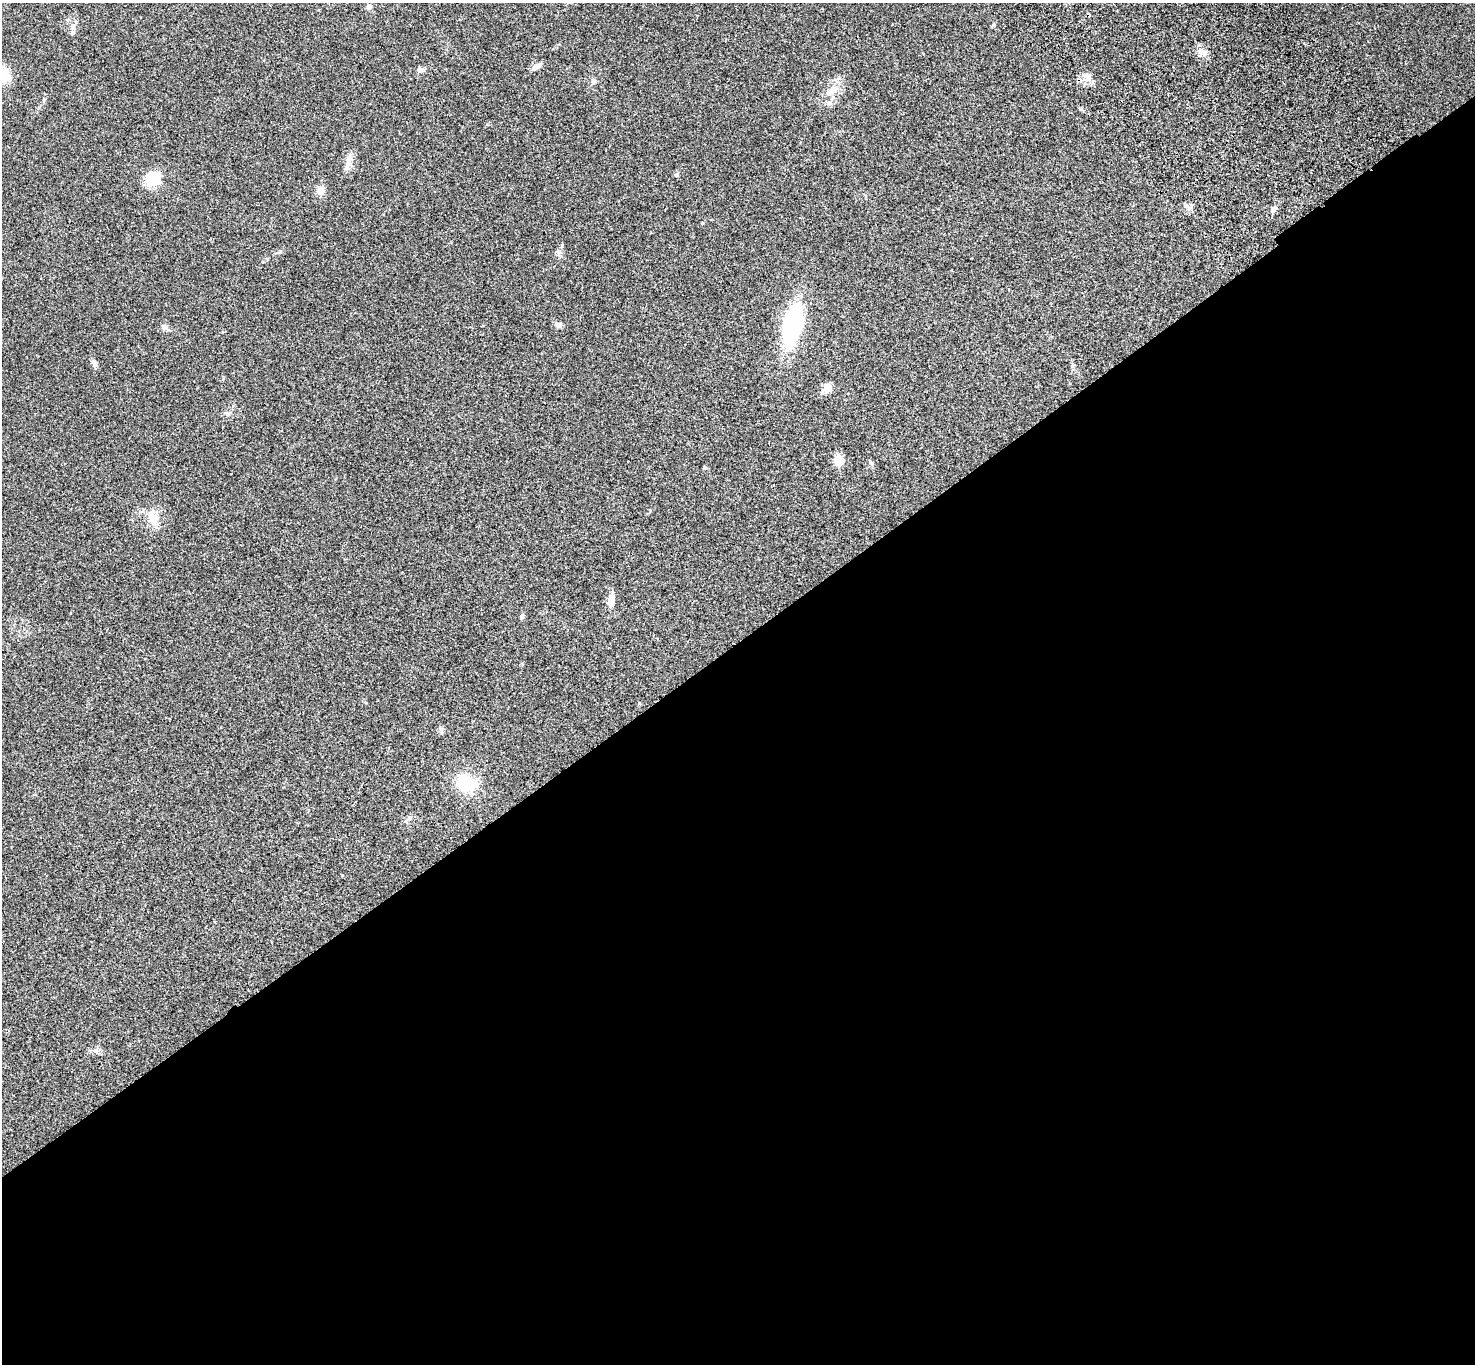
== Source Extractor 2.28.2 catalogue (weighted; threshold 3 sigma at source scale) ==
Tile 15 of 4 x 4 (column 3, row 4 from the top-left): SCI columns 3050-4522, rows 381-1742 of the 6096 x 6070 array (HDU 1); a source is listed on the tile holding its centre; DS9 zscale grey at full resolution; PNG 1477 x 1366 px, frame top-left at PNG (2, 3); no overlay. Shown black and unused: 53% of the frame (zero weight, under 3 of 4 exposures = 6% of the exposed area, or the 3 px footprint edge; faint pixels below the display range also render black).
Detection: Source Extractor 2.28.2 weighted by HDU 2 'WHT'; one run over the whole footprint, this tile lists its part. Background 0.0448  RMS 0.0054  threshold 0.0245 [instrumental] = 3 sigma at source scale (4.5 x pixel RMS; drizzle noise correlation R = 1.50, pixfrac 1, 0.05/0.05 arcsec/px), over >= 5 px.
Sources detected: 28; all 28 listed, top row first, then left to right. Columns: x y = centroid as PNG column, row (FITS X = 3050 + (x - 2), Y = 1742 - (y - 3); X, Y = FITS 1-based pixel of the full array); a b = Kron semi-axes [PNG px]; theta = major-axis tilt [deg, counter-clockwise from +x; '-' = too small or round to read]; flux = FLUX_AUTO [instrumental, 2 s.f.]
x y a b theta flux
369 7 7 6 - 1.7
993 25 7 4 46 0.64
72 33 6 4 47 0.82
1202 52 10 9 - 3.3
537 67 13 5 34 3
421 70 9 6 10 1.8
2 75 15 14 - 13
1087 78 13 8 -56 3.6
593 81 7 6 - 1.3
833 90 17 9 31 6.3
348 162 25 7 77 3.9
677 174 6 4 71 0.67
152 179 15 13 24 13
321 191 10 9 - 4.1
1274 209 10 6 49 2.2
558 325 8 6 0 2
792 325 36 15 77 76
165 327 8 7 - 1.6
94 364 11 6 -69 1.6
827 388 13 10 43 3.3
839 460 11 9 -80 7.3
705 468 5 4 - 0.66
152 518 21 11 -72 7.4
611 600 15 8 79 4.5
522 617 6 5 - 1.1
441 730 8 5 -46 1.1
466 784 17 14 -19 24
409 818 12 4 41 1.2
Isophote crosses this tile's border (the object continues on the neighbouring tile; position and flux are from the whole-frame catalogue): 1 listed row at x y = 2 75
Unlisted compact peaks at least as high as the median listed source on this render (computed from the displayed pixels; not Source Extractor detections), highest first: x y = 702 223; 650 510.